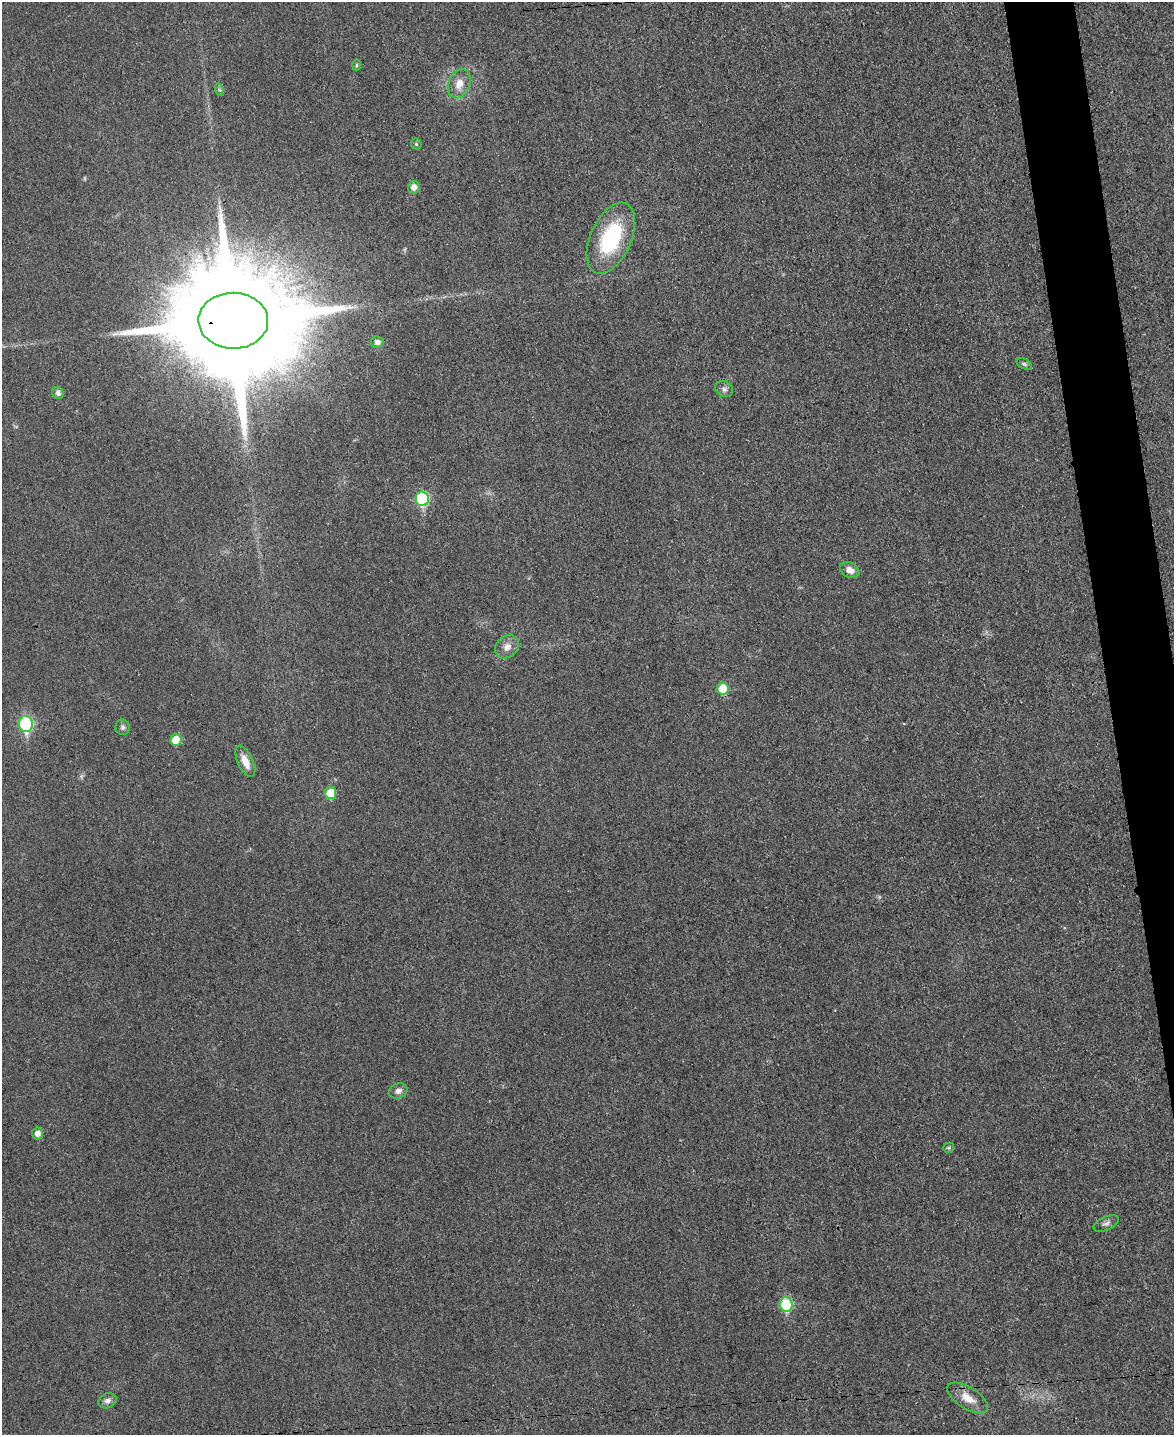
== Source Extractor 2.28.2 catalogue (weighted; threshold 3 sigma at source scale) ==
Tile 6 of 4 x 3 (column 2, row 2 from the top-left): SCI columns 1187-2358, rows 1686-3118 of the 4714 x 4696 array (HDU 1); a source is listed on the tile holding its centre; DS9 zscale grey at full resolution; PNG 1176 x 1437 px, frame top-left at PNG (2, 2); each listed source drawn as its Kron ellipse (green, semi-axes under 4 px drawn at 4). Shown black and unused: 4% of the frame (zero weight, under 3 of 4 exposures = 2% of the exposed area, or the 3 px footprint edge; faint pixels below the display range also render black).
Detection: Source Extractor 2.28.2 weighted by HDU 2 'WHT'; one run over the whole footprint, this tile lists its part. Background 0.0269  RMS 0.0049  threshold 0.0222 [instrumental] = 3 sigma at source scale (4.5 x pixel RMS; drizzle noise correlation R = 1.50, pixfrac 1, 0.05/0.05 arcsec/px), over >= 5 px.
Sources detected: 28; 1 too faint to see at this stretch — neither listed nor drawn; the other 27 listed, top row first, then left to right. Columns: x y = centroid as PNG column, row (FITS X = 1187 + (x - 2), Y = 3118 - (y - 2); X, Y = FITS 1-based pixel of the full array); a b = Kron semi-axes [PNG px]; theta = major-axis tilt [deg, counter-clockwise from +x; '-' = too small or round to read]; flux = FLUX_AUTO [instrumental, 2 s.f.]
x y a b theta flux
356 65 6 4 90 0.67
459 84 15 11 69 5.5
220 90 6 4 -70 0.72
416 144 6 5 - 0.69
414 187 6 5 - 3.6
611 238 38 20 66 42
233 321 35 28 -1 25000
377 342 6 6 - 2.2
1024 364 9 5 -30 1.1
724 389 9 8 - 1.7
58 393 6 5 - 2.1
422 499 7 6 - 43
850 570 10 7 -30 3.6
507 647 13 10 42 4.2
723 689 6 6 - 13
26 724 8 7 - 66
123 727 8 7 - 1.4
176 740 6 6 - 10
245 761 17 7 -65 5.8
330 793 6 6 - 12
398 1091 9 7 20 2.3
37 1133 6 5 - 3.3
949 1148 5 5 - 0.78
1106 1223 13 6 25 1.9
786 1304 7 6 - 34
968 1398 23 10 -32 7
107 1401 9 7 25 2
Overlapping masked pixels (flux is a lower limit): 1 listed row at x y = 233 321